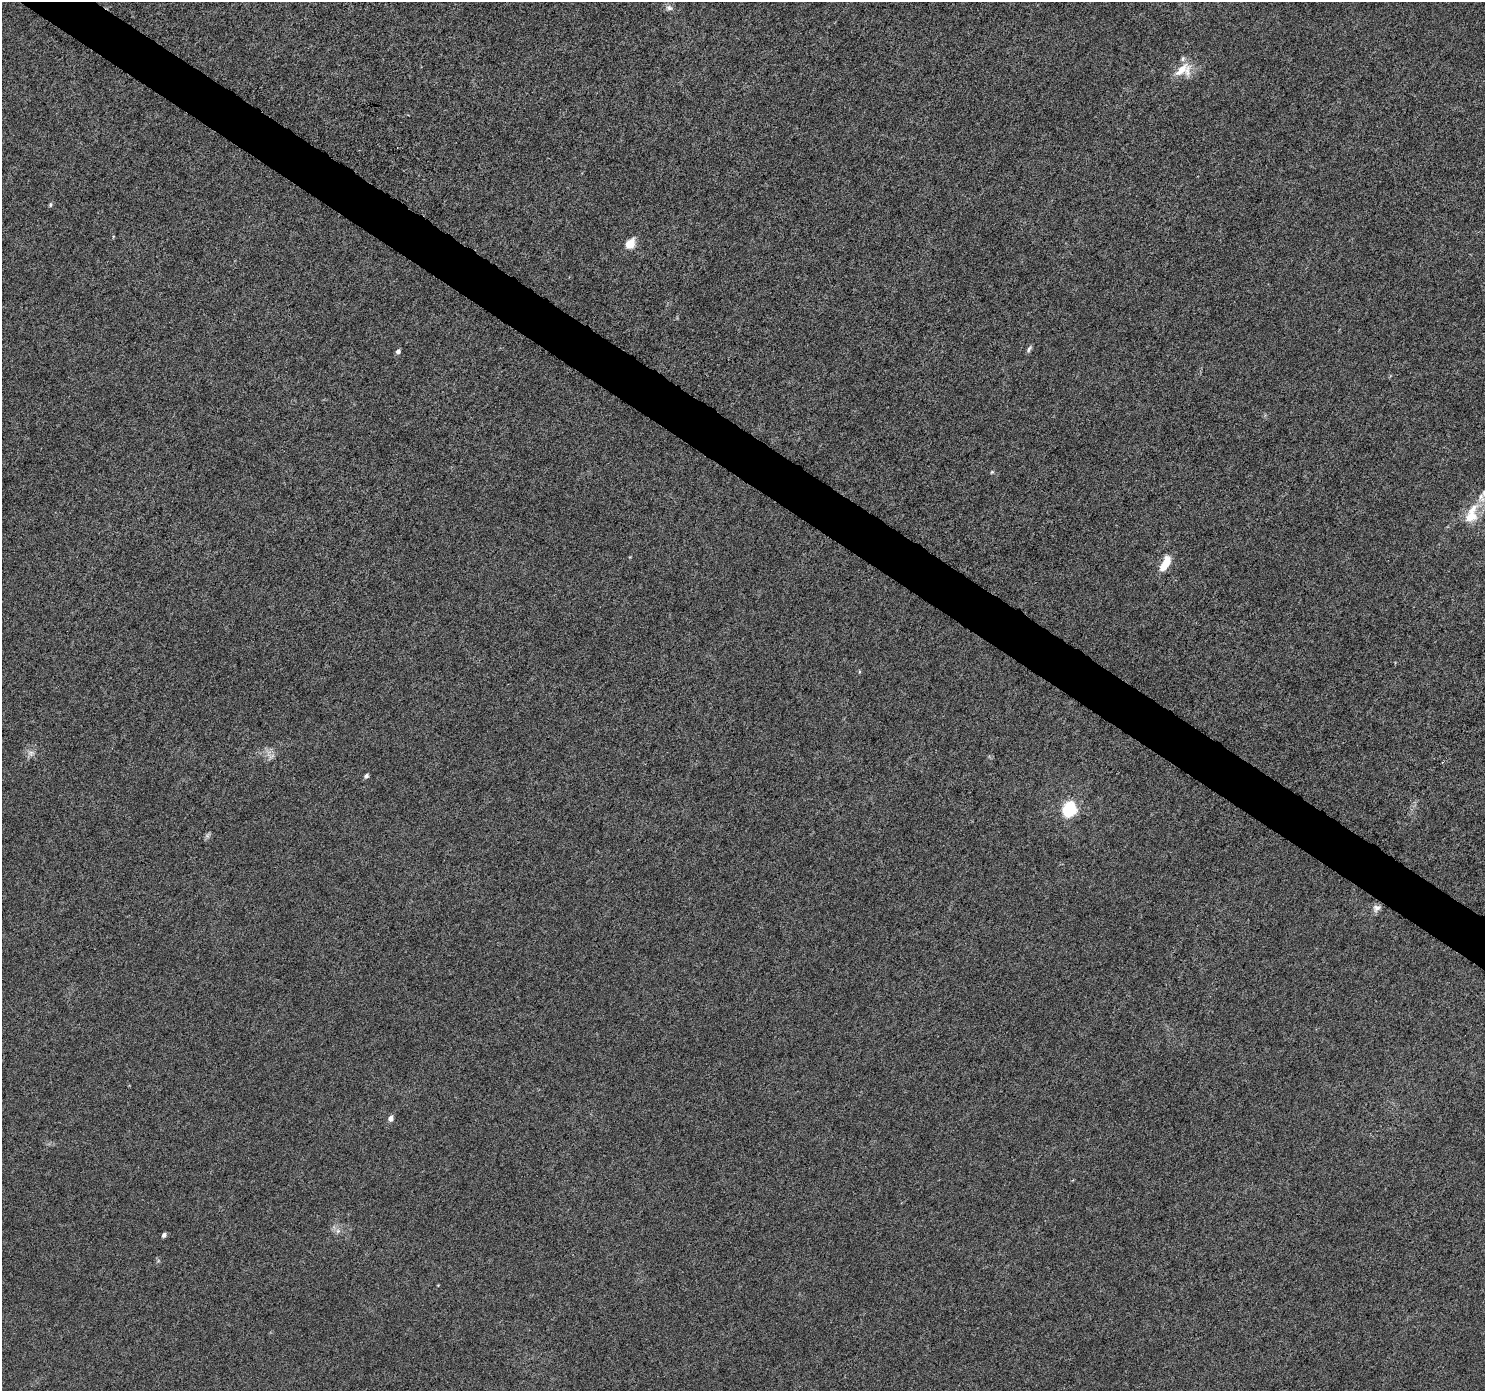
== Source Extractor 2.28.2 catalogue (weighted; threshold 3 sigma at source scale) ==
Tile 11 of 4 x 4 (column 3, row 3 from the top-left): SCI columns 2970-4452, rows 1578-2966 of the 5947 x 5998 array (HDU 1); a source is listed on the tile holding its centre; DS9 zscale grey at full resolution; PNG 1487 x 1393 px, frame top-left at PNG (2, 2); no overlay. Shown black and unused: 3% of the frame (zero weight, under 5 of 9 exposures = <1% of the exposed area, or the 3 px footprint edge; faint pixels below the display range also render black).
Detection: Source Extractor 2.28.2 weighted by HDU 2 'WHT'; one run over the whole footprint, this tile lists its part. Background 8.71e-04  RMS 0.0014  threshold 0.0059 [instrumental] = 3 sigma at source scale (4.09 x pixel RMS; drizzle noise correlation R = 1.36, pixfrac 0.8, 0.0396/0.0396 arcsec/px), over >= 5 px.
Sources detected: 21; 2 inside a brighter listed object's ellipse — not listed separately; the other 19 listed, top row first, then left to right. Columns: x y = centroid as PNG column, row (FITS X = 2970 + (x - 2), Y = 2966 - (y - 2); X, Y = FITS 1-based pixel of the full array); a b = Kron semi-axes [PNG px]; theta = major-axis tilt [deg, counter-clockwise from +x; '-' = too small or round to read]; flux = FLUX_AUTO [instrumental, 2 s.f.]
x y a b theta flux
669 8 10 8 -5 0.51
1183 70 24 16 22 2.7
50 205 7 4 84 0.19
630 244 15 10 56 1.5
1029 349 10 5 64 0.32
398 351 5 4 - 0.41
992 472 5 4 - 0.16
1471 517 24 15 46 2.8
1165 563 17 7 60 2.6
859 672 5 3 - 0.13
31 753 10 8 -16 0.62
271 756 12 8 20 0.67
366 776 5 4 - 0.39
1069 809 6 6 - 24
207 836 6 6 - 0.31
1376 908 12 9 28 0.64
391 1119 6 5 - 0.68
338 1231 6 6 - 0.44
164 1235 5 4 - 0.4